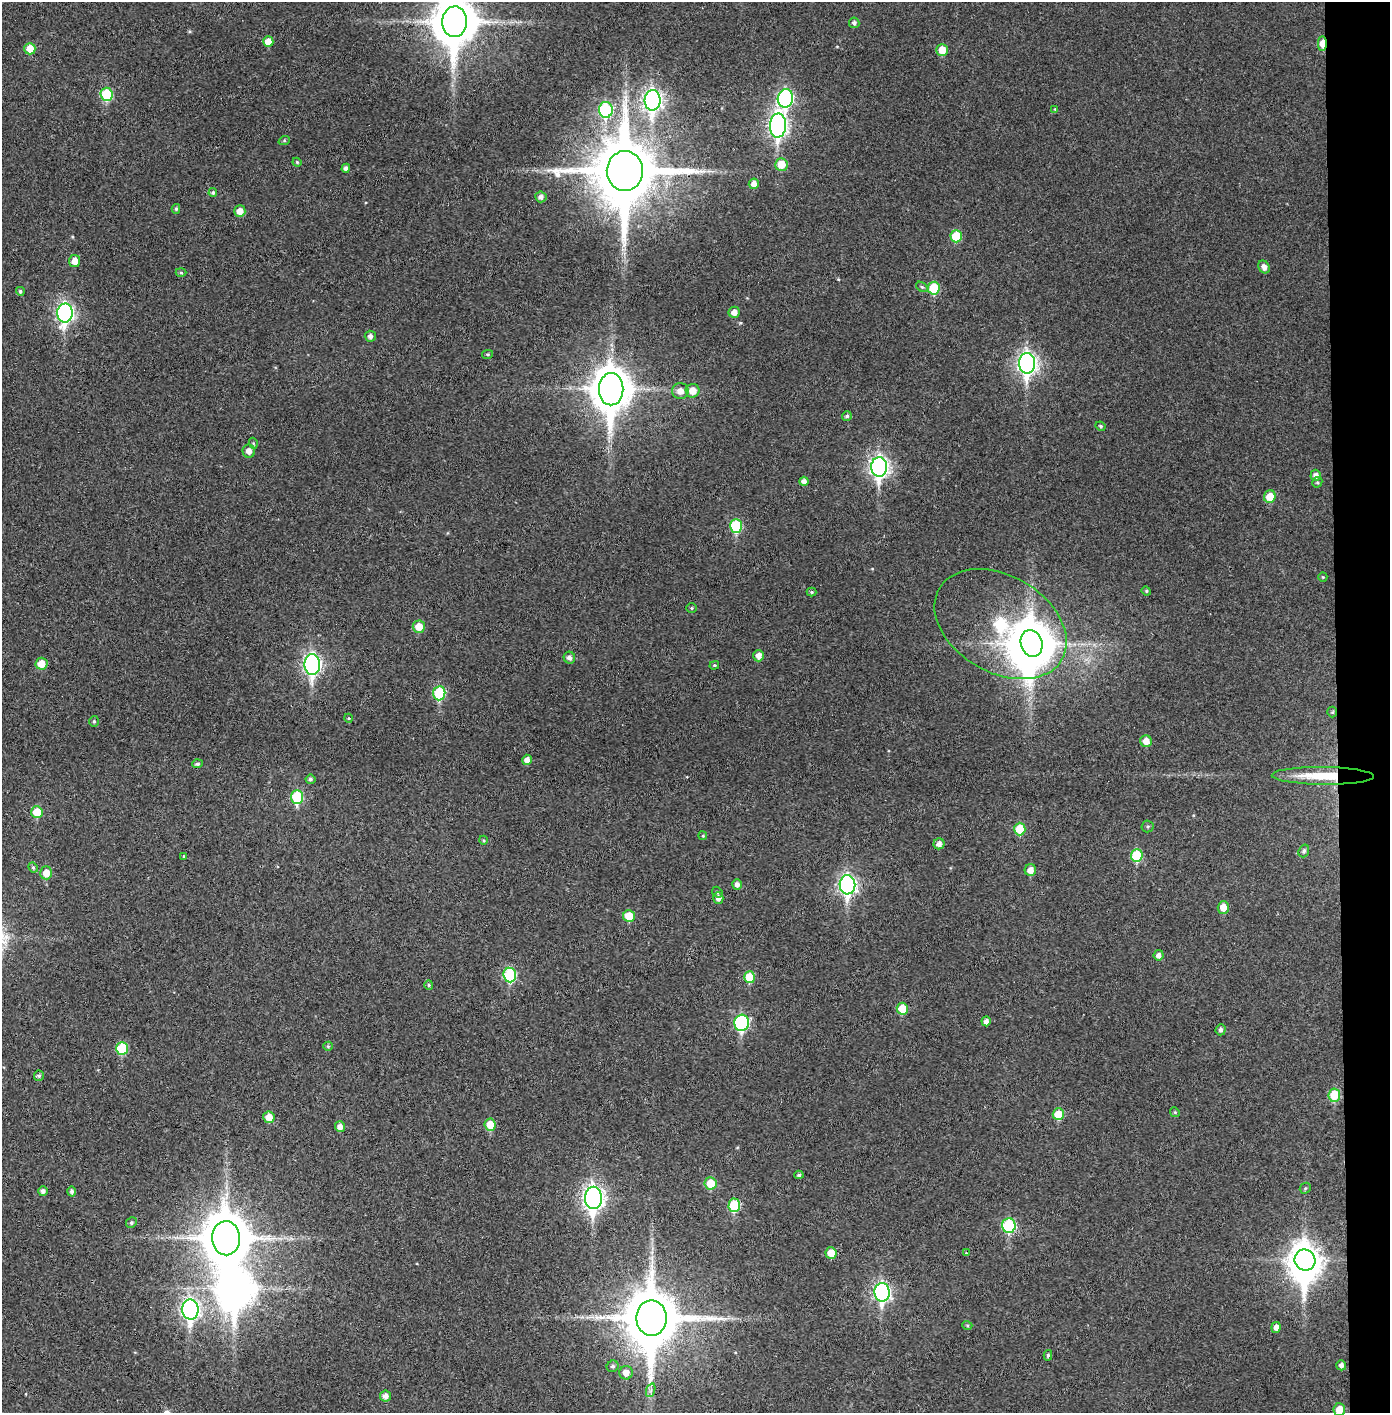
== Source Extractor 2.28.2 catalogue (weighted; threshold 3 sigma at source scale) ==
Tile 6 of 3 x 3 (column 3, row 2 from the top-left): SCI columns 2856-4243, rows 1415-2825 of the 4321 x 4242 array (HDU 1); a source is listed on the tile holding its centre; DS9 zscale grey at full resolution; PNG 1392 x 1415 px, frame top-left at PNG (2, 2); each listed source drawn as its Kron ellipse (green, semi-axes under 4 px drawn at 4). Shown black and unused: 4% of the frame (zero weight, under 3 of 4 exposures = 6% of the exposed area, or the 3 px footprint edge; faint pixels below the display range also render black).
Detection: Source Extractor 2.28.2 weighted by HDU 2 'WHT'; one run over the whole footprint, this tile lists its part. Background 0.036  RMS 0.005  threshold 0.0227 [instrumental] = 3 sigma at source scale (4.5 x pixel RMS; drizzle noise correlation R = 1.50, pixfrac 1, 0.05/0.05 arcsec/px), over >= 5 px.
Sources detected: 132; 3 inside a brighter object's white glare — neither listed nor drawn; the other 129 listed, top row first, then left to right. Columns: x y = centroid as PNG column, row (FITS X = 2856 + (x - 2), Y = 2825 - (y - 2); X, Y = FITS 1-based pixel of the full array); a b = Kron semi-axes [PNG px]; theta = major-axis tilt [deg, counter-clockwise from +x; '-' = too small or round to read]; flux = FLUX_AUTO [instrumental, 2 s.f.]
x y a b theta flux
454 22 15 12 87 1900
854 23 5 5 - 1.5
268 42 5 5 - 5.1
1322 43 7 4 89 8.5
30 49 6 5 - 6.6
942 50 6 5 - 6.9
107 94 6 6 - 26
785 98 9 7 80 98
653 100 10 8 88 210
1055 109 3 3 - 0.37
606 110 8 7 - 40
778 126 12 8 87 190
284 141 6 4 19 0.55
297 162 4 4 - 0.57
781 164 6 6 - 8.5
346 168 4 4 - 1.7
625 171 20 18 88 4800
754 184 5 5 - 3.3
213 193 4 4 - 0.96
541 197 5 5 - 2.1
176 209 5 4 - 0.84
240 211 6 5 - 4.5
956 236 6 5 - 16
75 261 6 5 - 4.4
1264 267 7 5 -57 2.6
181 272 5 3 - 0.61
922 287 6 4 -36 0.81
934 288 6 6 - 20
20 291 4 4 - 0.92
734 312 5 5 - 3.3
65 313 9 7 87 150
370 336 5 5 - 1.9
488 354 5 4 - 0.64
1027 363 10 8 88 210
611 389 16 12 90 1300
680 391 8 8 - 4
693 391 7 7 - 6
847 416 5 4 - 1
1101 426 5 3 - 0.75
253 443 5 3 - 0.53
249 451 6 6 - 2.8
879 467 10 8 88 200
1316 475 5 5 - 2.3
804 481 4 4 - 2.2
1317 482 5 5 - 0.79
1270 497 6 6 - 8.2
736 526 7 6 - 28
1323 577 5 4 - 0.51
1146 591 5 4 - 0.62
812 592 5 4 - 0.69
692 608 5 4 - 0.67
1001 624 71 48 -30 94
419 627 6 6 - 7.4
1032 643 14 10 -74 1400
758 656 5 5 - 3.3
569 658 6 5 - 2.1
41 664 6 6 - 6.5
312 665 10 8 -89 150
714 665 5 4 - 0.59
439 693 7 6 - 30
1332 712 5 5 - 0.71
348 718 4 3 - 0.4
94 721 5 4 - 0.72
1146 741 6 5 - 4.3
527 760 5 5 - 2.8
197 764 5 4 - 0.99
1323 776 51 9 -1 21
310 779 5 5 - 1.1
297 797 7 6 - 28
37 812 6 5 - 11
1148 826 6 6 - 0.89
1020 829 6 5 - 14
703 836 4 3 - 0.46
483 840 4 3 - 0.51
939 844 5 5 - 2.7
1304 851 6 5 - 1.2
184 856 4 3 - 0.46
1137 856 6 6 - 21
33 868 5 4 - 0.85
1030 870 6 5 - 3.7
46 873 6 6 - 6.6
737 884 5 5 - 2.2
847 885 9 8 - 160
717 892 5 5 - 0.85
718 898 6 5 - 2.3
1223 907 6 5 - 5.2
629 916 6 6 - 9.8
1159 955 5 5 - 2.2
510 975 7 6 - 38
749 977 6 5 - 13
429 985 5 4 - 0.58
902 1009 6 5 - 9.7
986 1021 5 4 - 1.9
742 1023 8 7 - 60
1221 1030 5 5 - 1.6
328 1046 5 4 - 0.67
122 1048 6 6 - 22
39 1076 5 5 - 1.1
1334 1095 7 6 - 15
1175 1112 5 4 - 0.59
1058 1114 6 5 - 10
269 1117 6 5 - 6
490 1125 6 5 - 9.4
340 1127 5 5 - 2.9
799 1175 4 4 - 0.82
710 1183 6 6 - 10
1305 1188 6 5 - 0.68
43 1191 5 5 - 1.8
72 1191 5 4 - 1.5
593 1198 11 8 89 260
734 1205 7 6 - 23
131 1223 5 5 - 0.99
1009 1225 7 6 - 40
226 1238 17 14 -88 2100
831 1253 5 5 - 6.8
966 1253 4 4 - 0.43
1305 1260 10 10 - 670
882 1292 9 7 -89 140
190 1310 10 8 -88 170
651 1318 17 15 90 3400
967 1325 5 3 - 0.51
1276 1327 5 4 - 2.4
1048 1355 5 4 - 0.95
1341 1365 5 5 - 2
613 1366 6 5 - 1.2
626 1373 7 6 - 3.7
651 1390 7 4 71 1.2
385 1396 5 5 - 2.5
1339 1410 6 6 - 6.6
Overlapping masked pixels (flux is a lower limit): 3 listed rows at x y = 1322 43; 625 171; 1323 776
Isophote crosses this tile's border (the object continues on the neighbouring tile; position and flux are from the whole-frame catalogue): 2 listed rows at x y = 454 22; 1339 1410